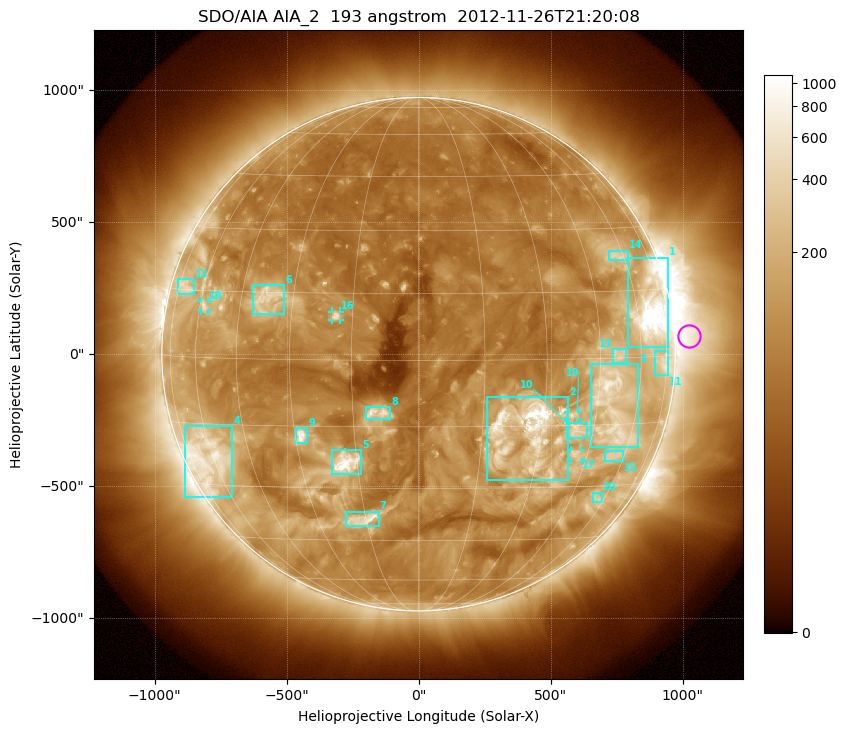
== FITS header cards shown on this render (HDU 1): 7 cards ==
TELESCOP= 'SDO/AIA'
INSTRUME= 'AIA_2'
WAVELNTH=                  193
WAVEUNIT= 'angstrom'
DATE-OBS= '2012-11-26T21:20:08.78'
CTYPE1  = 'HPLN-TAN'
CTYPE2  = 'HPLT-TAN'

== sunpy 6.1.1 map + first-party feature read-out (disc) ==
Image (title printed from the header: SDO/AIA AIA_2  193 angstrom  2012-11-26T21:20:08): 1024 x 1024 px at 2.4 arcsec/px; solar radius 973 arcsec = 405 px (full disc in frame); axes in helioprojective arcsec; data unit not stated in the header (colour bar unlabelled)
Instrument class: DISC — disc imager (sunpy class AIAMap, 193 A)
Bright regions (active regions / flare kernels): reference = the median radial profile (limb darkening/brightening removed); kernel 9 px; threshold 5 sigma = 207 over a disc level ~81.9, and >= 1.15x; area >= 12 px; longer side >= 10 px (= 24 arcsec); searched inside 0.97 R_sun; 21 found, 20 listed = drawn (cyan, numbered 1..; 4 of them under ~33 arcsec drawn as corner ticks so the feature stays visible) (cap 20 boxes per figure: the strongest are kept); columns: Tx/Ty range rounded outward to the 5 arcsec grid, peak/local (2 s.f.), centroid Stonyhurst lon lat
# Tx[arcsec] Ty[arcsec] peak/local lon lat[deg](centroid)
1 795..945 25..365 21 +66 +10
2 260..570 -480..-160 31 +26 -16
3 650..835 -350..-35 8.9 +50 -11
4 -885..-705 -545..-270 7.7 -62 -23
5 -330..-215 -455..-365 15 -18 -24
6 -630..-505 150..265 5.5 -37 +14
7 -275..-150 -650..-595 7.9 -16 -39
8 -200..-105 -245..-200 7.6 -9 -12
9 -465..-420 -340..-280 10 -28 -17
10 565..640 -320..-260 5.8 +40 -16
11 895..945 -80..15 4.5 +72 -1
12 -910..-850 225..285 4.3 -70 +16
13 735..785 -35..20 4.2 +51 +1
14 720..795 355..390 4.1 +57 +23
15 705..775 -405..-365 3.7 +55 -22
16 -330..-295 130..160 6.9 -19 +10
17 575..615 -395..-365 4.7 +41 -22
18 -825..-800 165..205 4.7 -58 +12
19 565..605 -245..-215 5 +38 -13
20 660..695 -565..-525 3.6 +56 -33
Off-limb structures (1.02-1.3 R_sun): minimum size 162 px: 3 found; the strongest spans PA ~235..305 deg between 1.02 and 1.3 R_sun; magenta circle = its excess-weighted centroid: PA ~275 deg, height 1.06 R_sun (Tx ~1025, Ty ~70 arcsec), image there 4.2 x the reference